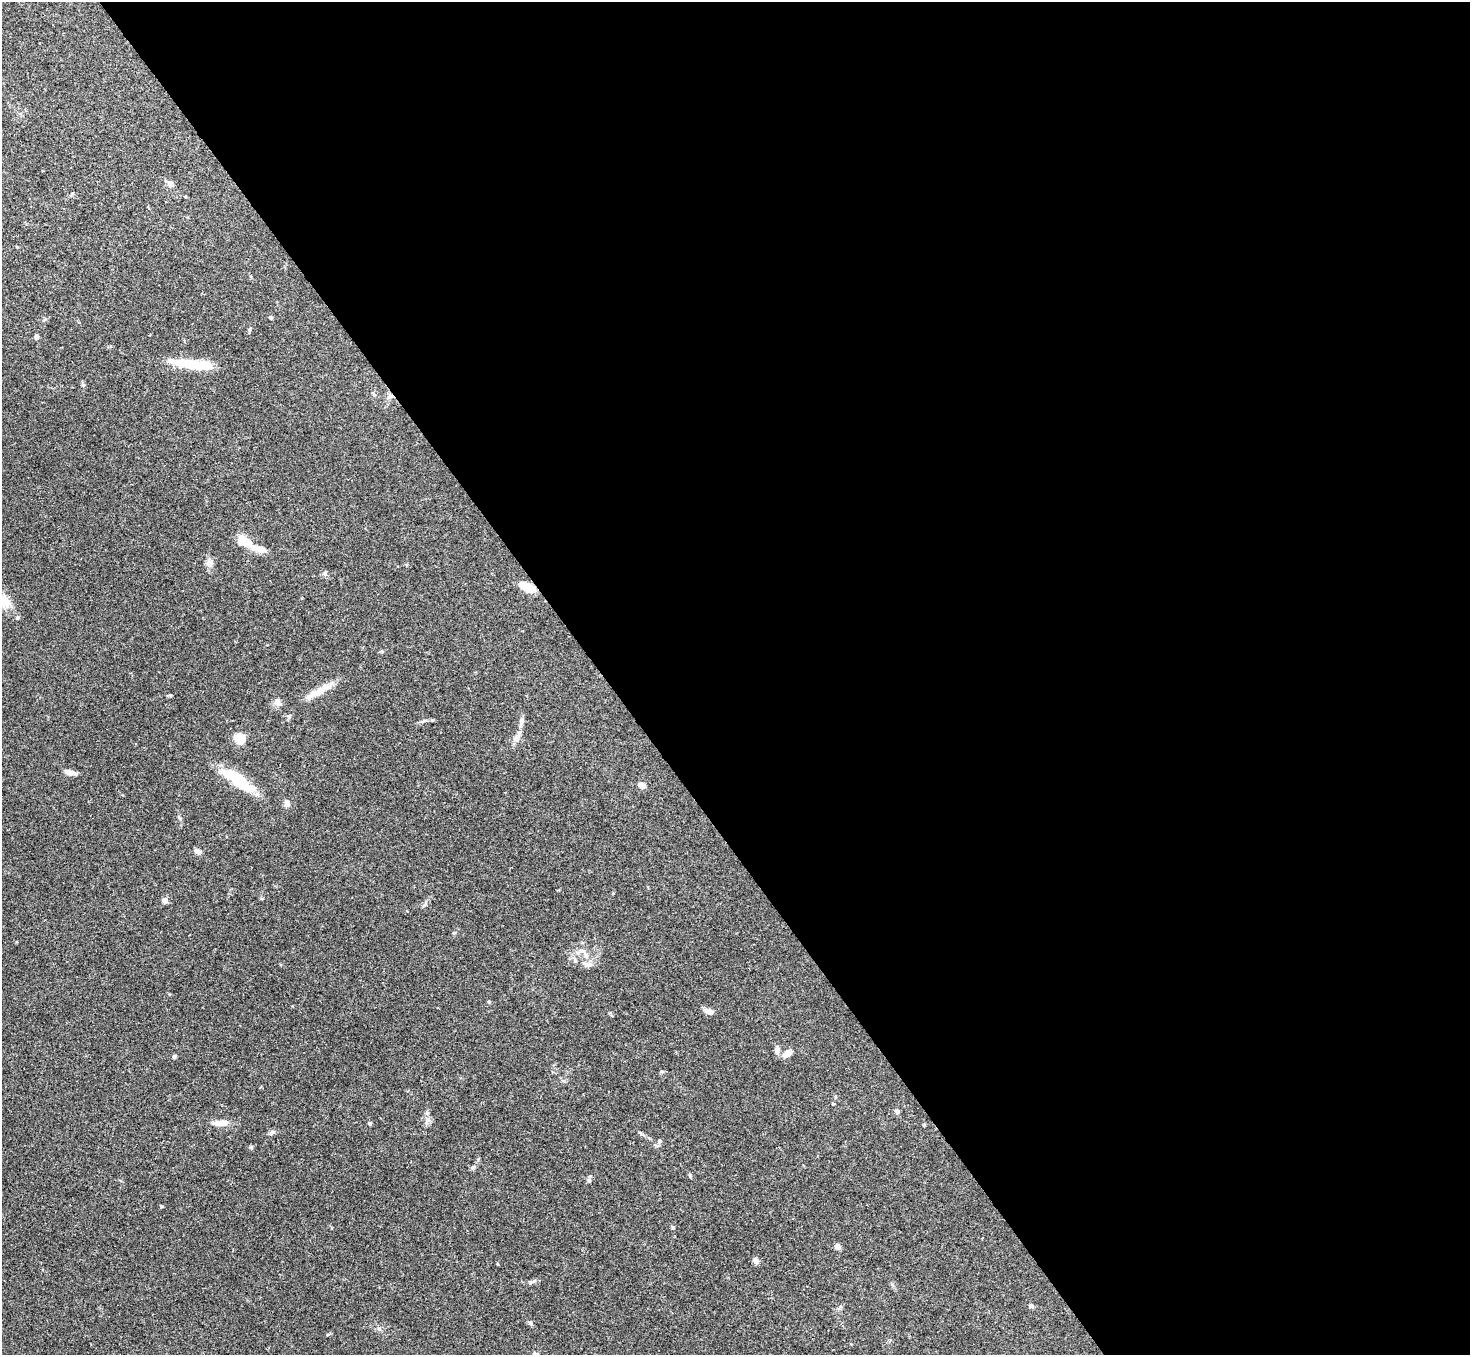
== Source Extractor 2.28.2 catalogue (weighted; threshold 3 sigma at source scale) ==
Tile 8 of 4 x 4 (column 4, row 2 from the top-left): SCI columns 4406-5873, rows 2868-4220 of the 5878 x 5873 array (HDU 1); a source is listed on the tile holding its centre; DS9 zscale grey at full resolution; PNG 1472 x 1357 px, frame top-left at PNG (2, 2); no overlay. Shown black and unused: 59% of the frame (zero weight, under 3 of 4 exposures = <1% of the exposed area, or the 3 px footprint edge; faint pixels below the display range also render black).
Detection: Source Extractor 2.28.2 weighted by HDU 2 'WHT'; one run over the whole footprint, this tile lists its part. Background 0.0767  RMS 0.0058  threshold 0.0259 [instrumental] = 3 sigma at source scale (4.5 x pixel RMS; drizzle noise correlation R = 1.50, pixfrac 1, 0.05/0.05 arcsec/px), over >= 5 px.
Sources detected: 46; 1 cosmic-ray / hot-pixel residue — not listed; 1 inside a brighter listed object's ellipse — not listed separately; the other 44 listed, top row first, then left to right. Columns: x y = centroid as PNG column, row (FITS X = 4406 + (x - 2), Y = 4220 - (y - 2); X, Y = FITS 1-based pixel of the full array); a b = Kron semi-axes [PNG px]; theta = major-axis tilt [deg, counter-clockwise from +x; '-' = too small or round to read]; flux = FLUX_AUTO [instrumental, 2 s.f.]
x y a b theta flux
169 183 12 5 -37 1.9
271 318 4 4 - 0.82
36 336 6 5 - 1.3
191 364 49 9 -7 21
374 394 6 4 -70 0.75
244 541 17 10 -17 10
209 563 11 9 77 2.9
527 587 16 7 -27 12
316 693 33 8 27 8.8
277 702 11 7 -40 2.4
289 716 6 5 - 1.3
522 721 10 6 85 2
240 739 8 7 - 15
516 739 9 9 - 2.9
69 772 13 5 -16 3.6
238 780 44 12 -34 24
641 785 7 6 - 2.5
287 803 7 6 - 2.4
198 852 8 5 -30 2.5
165 900 4 4 - 5.6
583 952 16 5 -49 3.2
588 965 11 7 -1 2.5
708 1011 10 6 -17 3.7
777 1050 9 6 88 2.6
787 1053 13 7 36 3.7
174 1056 6 4 72 0.82
835 1097 5 3 - 0.5
897 1112 7 6 - 1.3
220 1123 22 8 1 5.4
369 1123 4 4 - 0.89
271 1133 8 5 38 1.4
642 1134 10 3 -29 1.1
659 1141 7 5 35 1.2
251 1147 5 5 - 0.84
473 1167 6 5 - 1.1
690 1175 6 5 - 0.8
589 1181 6 3 -71 0.73
161 1206 5 3 - 0.59
672 1227 5 3 - 0.64
837 1246 7 6 - 1.7
755 1260 6 5 - 3
534 1281 7 4 19 1.1
1031 1306 6 5 - 1.3
530 1323 6 4 -31 0.89
Overlapping masked pixels (flux is a lower limit): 1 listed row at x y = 527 587
Unlisted compact peaks at least as high as the median listed source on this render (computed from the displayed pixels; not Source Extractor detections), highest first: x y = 170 695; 180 818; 325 574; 379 1329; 613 893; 833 1104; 83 385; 427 1113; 489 1002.